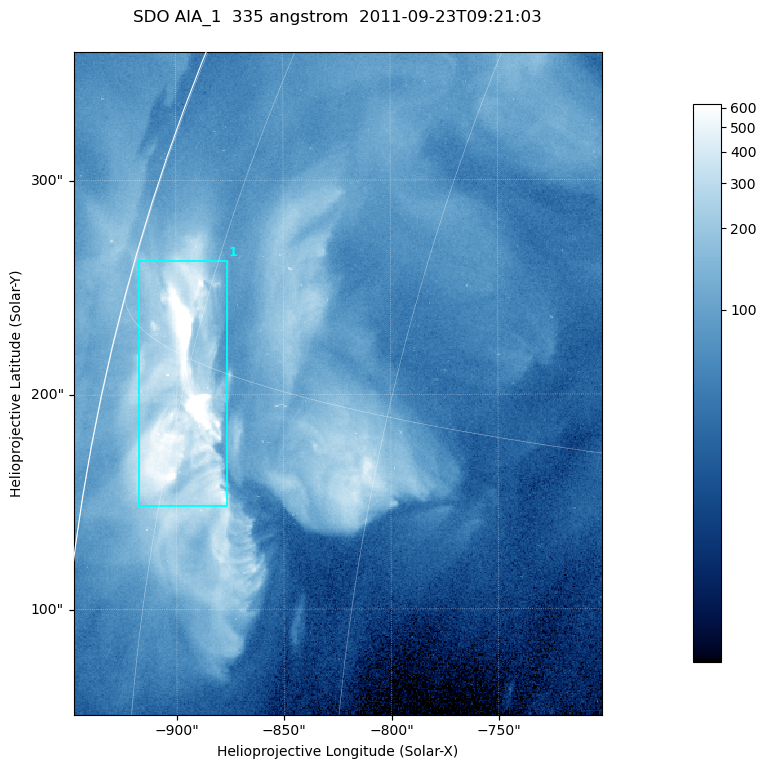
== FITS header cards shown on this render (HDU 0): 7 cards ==
TELESCOP= 'SDO     '           /
INSTRUME= 'AIA_1   '           /
WAVELNTH=                  335 /
WAVEUNIT= 'angstrom'           /
DATE-OBS= '2011-09-23T09:21:03.62' /
CTYPE1  = 'HPLN-TAN'           /
CTYPE2  = 'HPLT-TAN'           /

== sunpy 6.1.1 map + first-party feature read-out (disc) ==
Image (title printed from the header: SDO AIA_1  335 angstrom  2011-09-23T09:21:03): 410 x 514 px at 0.601 arcsec/px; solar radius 956 arcsec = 1591 px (partial field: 2.4% of the solar disc is inside the frame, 92% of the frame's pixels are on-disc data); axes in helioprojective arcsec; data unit not stated in the header (colour bar unlabelled)
Pointing: header CRPIX1/2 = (2042.06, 2043.86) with CRVAL1/2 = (0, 0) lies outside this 410 x 514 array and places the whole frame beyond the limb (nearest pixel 1.41 R_sun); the SolarSoft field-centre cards XCEN/YCEN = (-824.7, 205.2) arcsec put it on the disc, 1306 arcsec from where CRPIX/CRVAL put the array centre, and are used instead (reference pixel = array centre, CRVAL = XCEN/YCEN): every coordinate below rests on XCEN/YCEN
Orientation: roll -0.142 deg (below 1 deg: not rotated)
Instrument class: DISC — disc imager (sunpy class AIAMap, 335 A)
Bright regions (active regions / flare kernels): reference = the on-disc median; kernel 3 px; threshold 5 sigma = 267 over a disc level ~72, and >= 1.15x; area >= 210 px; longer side >= 5 px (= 3 arcsec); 1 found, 1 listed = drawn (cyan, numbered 1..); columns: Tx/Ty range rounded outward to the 2 arcsec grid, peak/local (2 s.f.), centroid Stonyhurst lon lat
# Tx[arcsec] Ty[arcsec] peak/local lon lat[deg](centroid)
1 -918..-876 148..264 23 -75 +14
Off-limb structures (1.02-1.3 R_sun): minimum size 105 px: none found